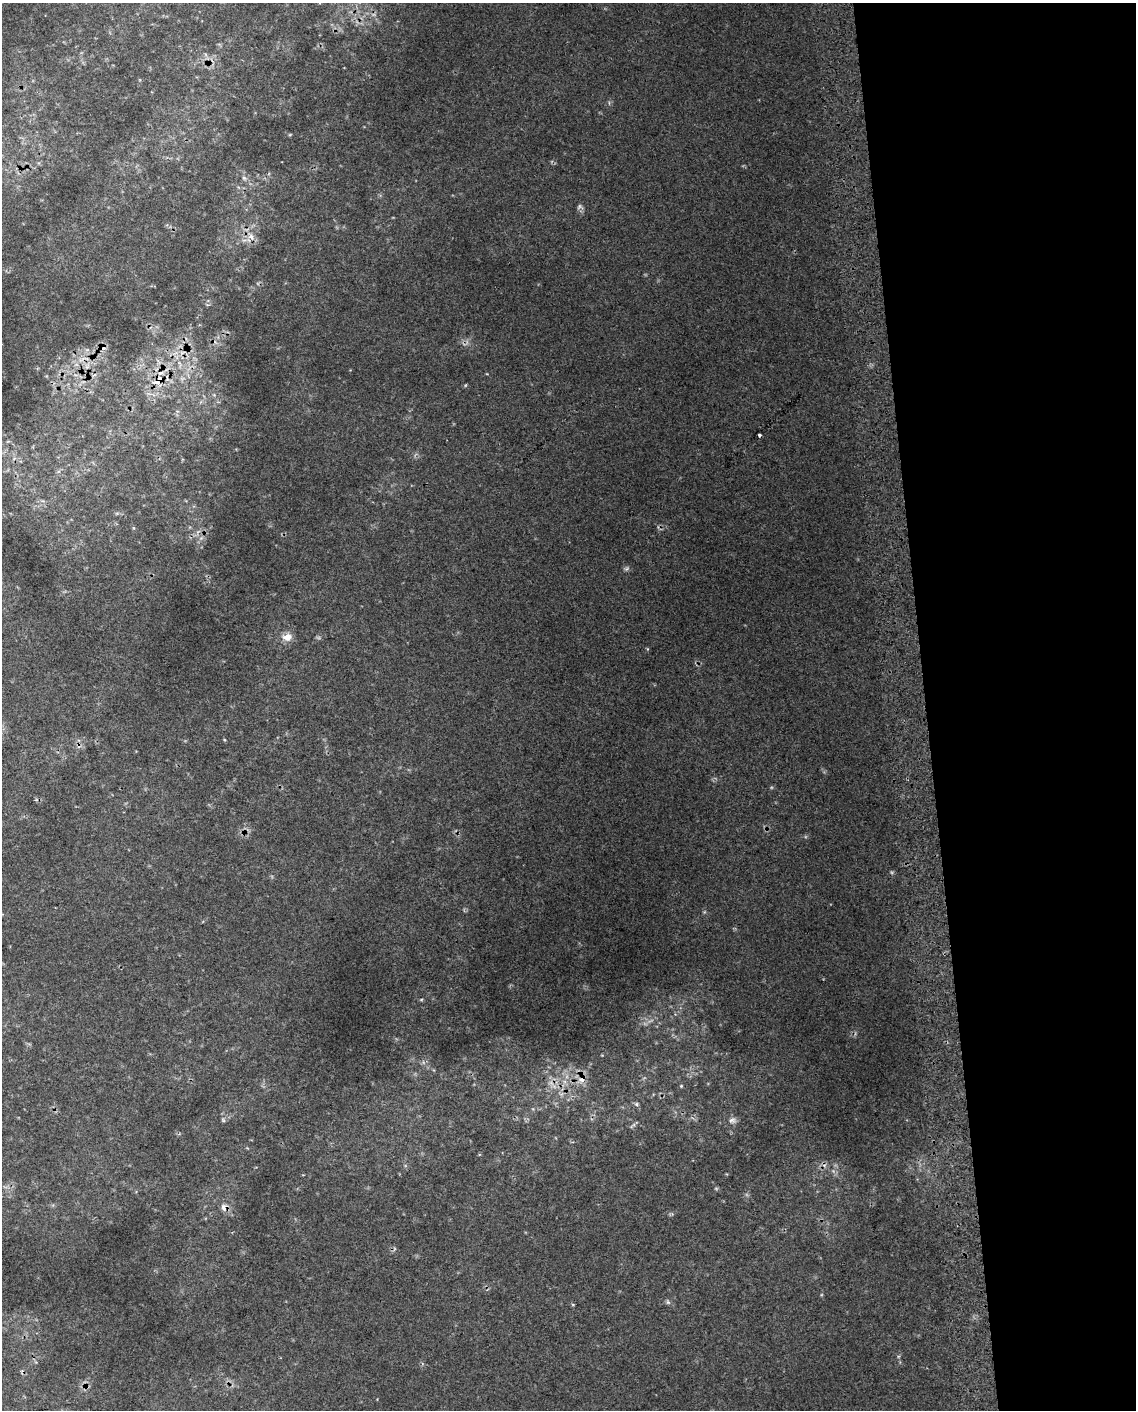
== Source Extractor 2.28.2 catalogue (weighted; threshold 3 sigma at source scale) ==
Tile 8 of 4 x 3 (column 4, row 2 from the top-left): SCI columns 3445-4578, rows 1418-2825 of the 4618 x 4284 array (HDU 1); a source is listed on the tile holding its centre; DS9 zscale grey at full resolution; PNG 1138 x 1412 px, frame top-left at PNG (2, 3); no overlay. Shown black and unused: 19% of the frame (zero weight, under 2 of 3 exposures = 3% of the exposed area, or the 3 px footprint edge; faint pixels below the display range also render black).
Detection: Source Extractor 2.28.2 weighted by HDU 2 'WHT'; one run over the whole footprint, this tile lists its part. Background 0.0275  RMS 0.013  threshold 0.0593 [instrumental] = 3 sigma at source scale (4.5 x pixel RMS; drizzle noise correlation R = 1.50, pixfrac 1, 0.0396/0.0396 arcsec/px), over >= 5 px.
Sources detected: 21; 1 too faint to see at this stretch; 5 cosmic-ray / hot-pixel residue — not listed; the other 15 listed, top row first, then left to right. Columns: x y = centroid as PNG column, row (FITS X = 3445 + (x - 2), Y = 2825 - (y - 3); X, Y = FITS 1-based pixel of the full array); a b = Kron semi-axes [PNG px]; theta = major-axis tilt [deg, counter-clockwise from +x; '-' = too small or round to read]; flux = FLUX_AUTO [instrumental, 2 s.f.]
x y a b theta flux
290 134 5 3 - 1.2
244 178 6 5 - 2.8
251 236 10 7 -31 8.1
158 381 15 10 40 21
759 435 3 3 - 2.4
134 528 5 3 - 1.4
287 637 11 9 12 12
421 1000 5 3 - 1.4
582 1079 10 9 - 10
681 1086 5 4 - 1.4
636 1104 6 5 - 2.4
732 1120 10 6 14 4.8
633 1125 12 3 40 2.6
224 1207 11 7 -82 7.1
668 1302 7 5 -45 2.5
Overlapping masked pixels (flux is a lower limit): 2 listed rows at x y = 158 381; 582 1079
Unlisted compact peaks at least as high as the median listed source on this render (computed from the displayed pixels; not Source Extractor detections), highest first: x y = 465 385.